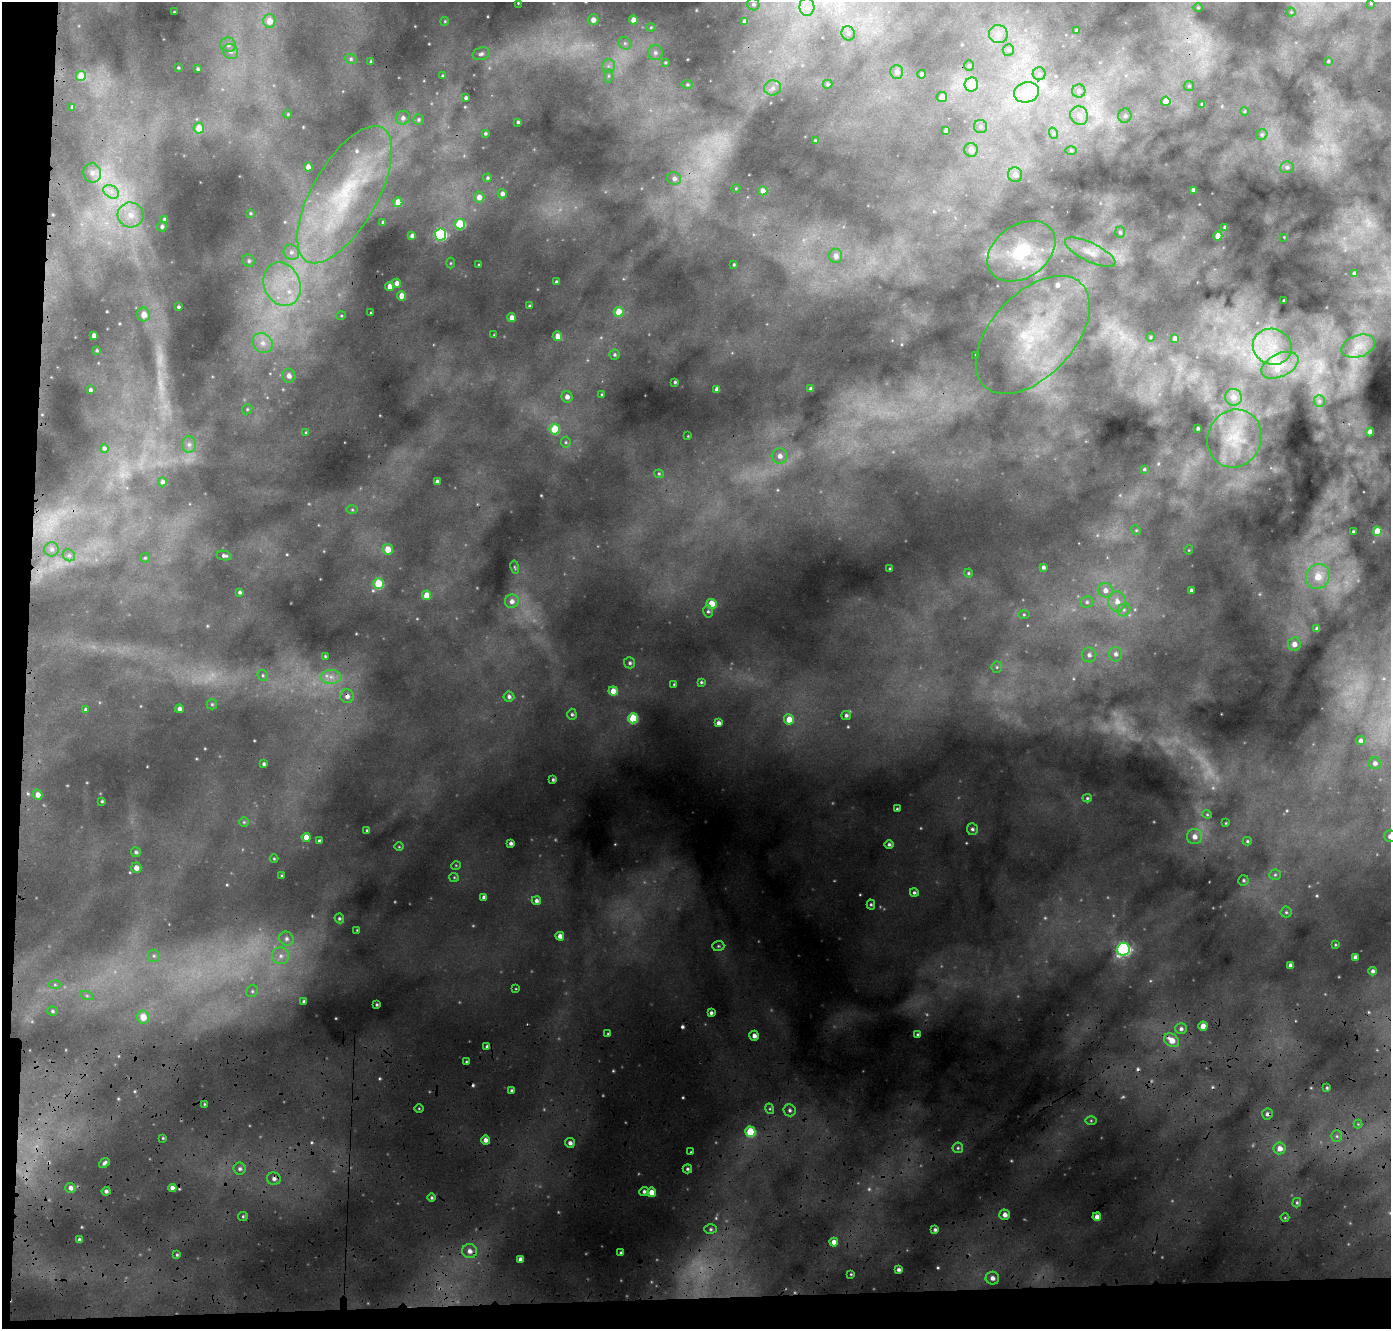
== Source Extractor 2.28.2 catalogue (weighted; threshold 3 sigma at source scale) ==
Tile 7 of 3 x 3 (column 1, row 3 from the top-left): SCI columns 38-1426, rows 563-1889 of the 4235 x 5103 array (HDU 1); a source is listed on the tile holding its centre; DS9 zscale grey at full resolution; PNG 1393 x 1331 px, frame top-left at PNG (2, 2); each listed source drawn as its Kron ellipse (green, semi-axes under 4 px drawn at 4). Shown black and unused: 5% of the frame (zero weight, under 3 of 4 exposures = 24% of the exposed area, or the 3 px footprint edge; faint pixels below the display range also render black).
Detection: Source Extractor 2.28.2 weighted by HDU 2 'WHT'; one run over the whole footprint, this tile lists its part. Background 0.16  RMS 0.017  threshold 0.0772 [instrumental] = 3 sigma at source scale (4.5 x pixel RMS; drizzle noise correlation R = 1.50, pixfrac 1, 0.05/0.05 arcsec/px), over >= 5 px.
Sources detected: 320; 7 too faint to see at this stretch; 5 cosmic-ray / hot-pixel residue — neither listed nor drawn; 4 inside a brighter listed object's ellipse — not listed separately; the other 304 listed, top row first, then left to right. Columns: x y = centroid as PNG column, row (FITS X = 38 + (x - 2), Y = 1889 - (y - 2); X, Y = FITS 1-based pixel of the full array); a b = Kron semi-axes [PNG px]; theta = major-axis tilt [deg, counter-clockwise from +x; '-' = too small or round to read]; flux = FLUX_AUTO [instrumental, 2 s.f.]
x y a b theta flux
518 3 3 2 - 1.3
1371 3 3 2 - 1.3
753 4 6 6 - 3.8
807 7 9 7 -88 11
1198 8 4 3 - 1.4
174 12 3 2 - 1.2
1291 12 4 4 - 1.6
593 20 5 5 - 10
633 20 4 4 - 13
269 21 7 6 - 20
445 21 4 3 - 1.4
745 21 4 4 - 6.3
651 27 4 4 - 1.7
1076 30 3 2 - 1.7
848 33 7 6 - 5.7
998 34 9 9 - 14
625 43 7 5 -44 4.3
228 45 8 7 - 7.1
1008 50 6 5 - 3.6
231 52 8 7 - 6.7
655 53 7 7 - 6
481 54 9 6 18 5.4
351 59 6 5 - 2.8
1328 61 3 2 - 1.6
371 62 3 3 - 2.9
665 62 4 3 - 1.9
608 66 7 6 - 6.3
969 66 5 5 - 2.5
178 68 3 2 - 1.5
198 69 3 3 - 2.4
897 72 7 6 - 7.8
922 74 4 4 - 3.3
1039 74 6 6 - 5.5
81 76 5 5 - 31
443 76 3 2 - 1.8
608 76 7 4 89 3.9
687 84 6 4 -1 2
827 84 5 4 - 2.4
971 84 7 7 - 30
1189 86 5 5 - 2.6
773 88 8 7 - 7.6
1079 91 7 6 - 6.1
1026 92 13 10 13 22
942 97 5 5 - 15
466 98 3 3 - 4.1
1166 101 4 4 - 27
1202 104 3 3 - 1.4
72 107 3 3 - 2.5
1245 111 4 3 - 1.5
288 114 4 3 - 1.4
1079 116 9 8 - 13
1125 116 7 6 - 5.2
403 118 7 6 - 6.2
418 120 5 5 - 3.1
518 122 3 3 - 2.4
980 126 6 6 - 4.8
199 128 5 5 - 22
946 130 4 4 - 7
485 133 3 3 - 2.6
1053 133 6 4 -72 2.3
1262 135 6 5 - 2.9
815 141 3 3 - 2.4
971 150 7 7 - 13
1071 151 5 4 - 1.9
308 167 4 4 - 14
1287 167 7 6 - 4.9
92 173 9 8 - 9.9
1015 175 7 7 - 9.9
487 178 4 4 - 2.8
674 179 7 6 - 5.9
736 188 4 3 - 1.2
1193 190 4 3 - 5
763 191 5 4 - 10
111 192 8 6 -30 9.1
502 194 4 4 - 6.1
345 195 77 32 60 250
479 197 5 5 - 11
398 202 4 4 - 17
250 213 3 2 - 1.5
130 215 13 12 - 26
165 220 4 3 - 3.5
383 222 3 3 - 2.2
460 224 5 5 - 74
162 226 5 5 - 3
1225 227 4 3 - 2.8
1120 232 5 5 - 3
440 234 6 6 - 200
412 236 4 3 - 4.7
1218 236 4 4 - 20
1284 237 2 2 - 1.1
1021 251 37 26 35 90
291 252 8 7 - 8.5
1090 252 27 9 -26 24
836 256 7 6 - 10
249 261 6 6 - 3.8
450 263 5 3 - 1.6
479 265 3 2 - 1.4
734 265 3 2 - 1.9
1354 274 4 4 - 7.2
556 282 3 3 - 3.1
397 283 4 4 - 7.2
282 284 22 18 -67 74
390 287 4 4 - 17
402 296 4 4 - 17
1284 300 3 2 - 1.8
529 306 3 2 - 1.9
178 307 3 3 - 2.5
619 312 5 5 - 30
371 313 3 2 - 1.4
144 315 7 6 - 16
341 316 5 3 - 1.6
511 318 4 4 - 9.4
494 335 2 2 - 1.1
1033 335 71 41 47 250
94 336 4 4 - 7.3
557 336 5 4 - 13
1150 337 5 3 - 1.5
1175 338 4 4 - 6
263 343 11 9 -43 16
1358 346 17 10 18 21
1272 347 20 18 -20 54
97 350 3 2 - 1.7
614 355 5 5 - 3
976 355 3 3 - 1.9
1280 365 20 11 26 29
289 376 7 6 - 8.9
675 382 3 3 - 2.1
717 389 4 4 - 7
811 389 4 4 - 5.7
90 390 3 3 - 3.1
602 394 4 3 - 1.9
567 397 6 5 - 8.6
1233 397 8 8 - 13
1319 401 6 5 - 3.5
247 409 5 4 - 2.3
1198 428 3 3 - 2.6
555 429 5 5 - 48
1370 432 4 4 - 14
306 433 4 3 - 1.9
688 436 2 2 - 0.97
1234 438 29 26 65 69
566 442 5 5 - 2.4
189 444 8 6 -89 6.5
104 448 4 4 - 3.3
780 456 8 7 - 10
1144 469 4 4 - 2.2
659 474 4 4 - 2.1
162 482 4 4 - 4
437 482 4 4 - 6.8
352 510 6 4 -1 2
1136 530 5 4 - 2
1353 531 3 2 - 2.1
1377 531 4 4 - 26
52 549 7 7 - 5.7
388 549 5 5 - 24
1189 550 5 3 - 1.3
69 555 6 5 - 4.3
224 556 7 4 -11 4.6
145 558 5 4 - 2
515 567 7 3 -80 1.8
1043 567 4 3 - 3.9
890 569 3 2 - 1.6
968 573 4 4 - 2
1318 576 13 11 52 39
378 584 5 5 - 63
1105 590 7 7 - 10
1191 590 3 3 - 4
240 592 4 4 - 3.2
427 595 5 4 - 27
512 601 7 6 - 8.1
1087 602 6 5 - 4
1117 602 10 8 90 14
711 604 5 5 - 33
1124 610 7 6 - 5.2
708 611 6 5 - 3.4
1024 614 5 3 - 1.8
1317 629 4 4 - 7
1294 644 7 6 - 13
1115 654 7 6 - 7.1
1089 655 7 7 - 6.8
325 656 4 4 - 1.7
630 663 5 5 - 3.6
997 667 5 5 - 2.7
263 675 6 5 - 2.8
331 677 10 7 0 11
701 682 4 4 - 2.1
674 684 3 2 - 1.7
613 691 4 4 - 18
347 696 7 7 - 9
509 697 5 5 - 4.3
212 704 5 5 - 2.6
85 709 3 3 - 2.8
179 709 4 4 - 6.6
572 714 5 4 - 3.2
846 715 5 4 - 3.9
633 718 5 5 - 64
789 719 5 5 - 22
718 723 4 4 - 6.9
1360 741 4 4 - 4.8
1375 763 6 6 - 6.9
264 764 3 3 - 3
553 780 3 3 - 2.6
38 795 5 4 - 9.4
1087 798 4 4 - 2.4
102 801 3 3 - 1.8
897 809 3 3 - 1.9
1207 814 4 4 - 1.9
244 822 4 4 - 1.9
1226 823 3 3 - 1.5
972 829 6 5 - 4.3
367 830 4 3 - 1.9
1390 836 6 6 - 4.7
306 837 4 4 - 14
1194 837 7 7 - 12
319 840 3 3 - 2.2
1247 841 4 4 - 2.4
511 843 4 3 - 4.8
889 844 4 4 - 4
399 847 5 3 - 1.4
136 852 5 5 - 3.1
274 859 4 3 - 1.4
456 865 5 3 - 1.3
136 868 5 5 - 9.3
282 875 3 2 - 1.4
1275 875 5 5 - 3
454 877 5 4 - 1.8
1243 880 5 5 - 2.8
914 893 4 4 - 3.5
484 897 4 4 - 6.3
536 901 4 4 - 5.2
871 905 5 4 - 2.5
1286 912 5 5 - 3.2
339 918 5 4 - 2.8
357 930 4 4 - 1.4
560 936 4 4 - 8.8
286 939 7 6 - 6.2
1335 945 4 3 - 1.6
718 946 6 5 - 2.8
1123 949 6 6 - 360
154 956 6 5 - 3.9
281 956 8 8 - 10
1355 957 4 4 - 7.1
1291 966 4 4 - 7.4
1373 971 4 4 - 4.3
55 985 6 4 0 2.8
516 989 4 2 - 1.2
252 991 6 5 - 3.8
87 996 6 4 -19 3.1
304 1001 4 3 - 3.5
377 1005 3 3 - 2.3
52 1011 5 4 - 2.6
711 1013 3 3 - 4.1
143 1017 6 6 - 24
1203 1026 4 4 - 18
1181 1029 6 5 - 5
608 1034 3 3 - 1.8
918 1035 4 4 - 2.7
754 1036 5 4 - 8.6
1172 1040 8 6 -38 21
487 1046 4 3 - 3.9
466 1062 4 2 - 1.6
1327 1088 3 3 - 2.2
511 1090 3 3 - 2.3
204 1104 3 2 - 1.5
419 1108 5 3 - 1.5
770 1109 5 3 - 2.1
789 1110 6 6 - 4.7
1267 1114 5 5 - 4.7
1091 1121 5 4 - 1.9
1358 1124 4 4 - 1.6
750 1132 5 5 - 68
1337 1136 6 5 - 3.4
163 1138 4 3 - 1.8
485 1140 4 4 - 8.3
570 1143 5 5 - 6.3
958 1148 5 5 - 3
1280 1148 6 6 - 14
691 1152 2 2 - 1.4
104 1163 6 4 41 4.4
240 1169 6 6 - 4.7
687 1169 4 4 - 2.9
274 1179 7 6 - 6.6
70 1188 5 5 - 6.6
172 1188 4 4 - 7.6
106 1191 4 4 - 4.5
644 1191 5 4 - 4.7
651 1192 5 4 - 19
432 1198 4 4 - 2.8
1297 1203 5 4 - 2.3
1005 1215 5 5 - 10
243 1216 5 4 - 2.3
1097 1217 4 4 - 10
1285 1218 4 3 - 1.4
711 1229 6 5 - 3.3
935 1230 3 3 - 3.8
80 1240 4 4 - 5.9
834 1242 4 4 - 13
470 1251 7 7 - 9.8
621 1253 3 3 - 3.6
177 1255 3 3 - 1.8
520 1259 4 4 - 7.3
899 1270 3 3 - 4.4
851 1274 3 2 - 1.4
992 1278 7 6 - 8.6
Overlapping masked pixels (flux is a lower limit): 4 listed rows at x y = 347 696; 1267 1114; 750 1132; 644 1191
Isophote crosses this tile's border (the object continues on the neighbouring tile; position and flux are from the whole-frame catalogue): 1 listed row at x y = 1390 836